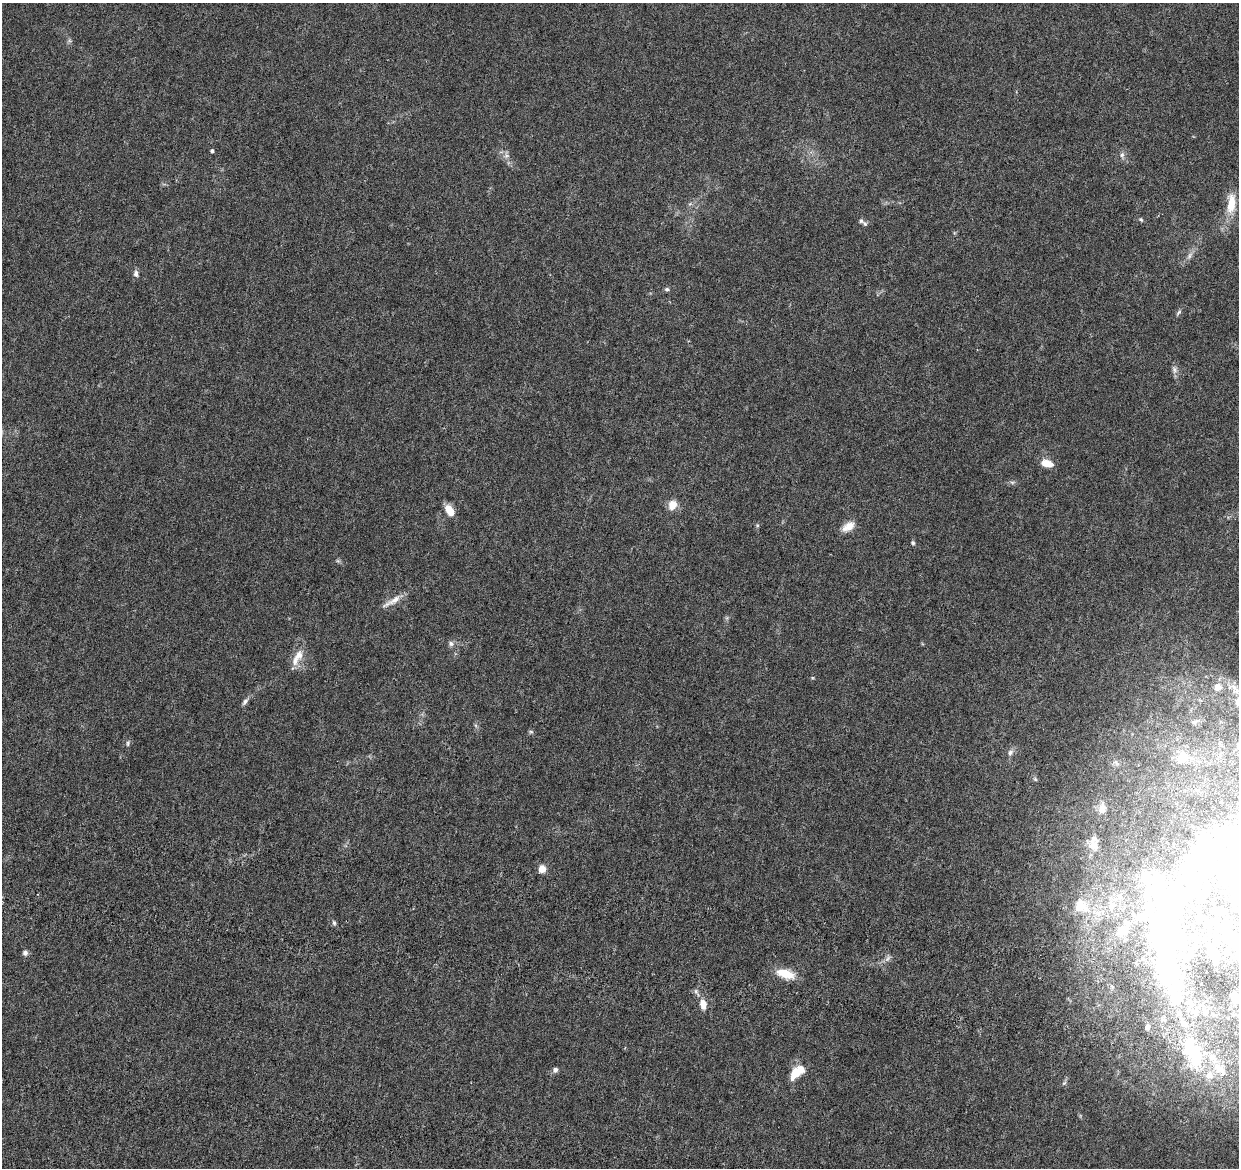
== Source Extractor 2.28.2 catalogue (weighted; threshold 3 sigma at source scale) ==
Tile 6 of 4 x 4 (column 2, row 2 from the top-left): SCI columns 1369-2605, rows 2688-3853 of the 5216 x 5431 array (HDU 1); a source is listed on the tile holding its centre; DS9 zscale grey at full resolution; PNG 1241 x 1170 px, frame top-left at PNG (2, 3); no overlay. Shown black and unused: <1% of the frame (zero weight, under 4 of 8 exposures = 9% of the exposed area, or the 3 px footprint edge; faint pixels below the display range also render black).
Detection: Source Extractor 2.28.2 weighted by HDU 2 'WHT'; one run over the whole footprint, this tile lists its part. Background 0.00755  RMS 0.0011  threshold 0.0045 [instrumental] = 3 sigma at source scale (4.09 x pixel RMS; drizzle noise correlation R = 1.36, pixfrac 0.8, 0.0396/0.0396 arcsec/px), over >= 5 px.
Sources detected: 74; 2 too faint to see at this stretch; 14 inside a brighter object's white glare — not listed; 10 inside a brighter listed object's ellipse — not listed separately; the other 48 listed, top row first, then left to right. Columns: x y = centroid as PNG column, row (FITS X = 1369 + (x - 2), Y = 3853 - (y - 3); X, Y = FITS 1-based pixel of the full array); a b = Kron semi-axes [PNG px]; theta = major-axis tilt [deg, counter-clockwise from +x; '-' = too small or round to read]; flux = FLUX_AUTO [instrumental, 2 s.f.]
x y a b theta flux
212 151 4 4 - 0.19
506 155 12 7 83 0.48
1122 155 9 6 89 0.32
1231 203 25 10 85 2.2
1141 219 7 5 -48 0.16
861 221 9 7 -32 0.33
1189 256 11 6 55 0.43
136 273 9 6 -89 0.36
667 289 6 5 - 0.19
1179 312 9 4 48 0.2
1174 370 12 7 -70 0.41
1047 463 12 7 -14 1.4
672 505 12 10 67 1
449 510 13 7 -57 1.4
757 525 5 4 - 0.12
848 526 18 10 33 1.1
913 543 6 5 - 0.18
338 561 7 4 -18 0.16
392 601 31 7 30 1.1
451 644 8 6 -75 0.28
298 655 17 12 63 1.3
1217 687 9 8 - 0.58
245 701 12 5 51 0.34
1195 722 10 6 11 0.3
531 732 6 4 -1 0.15
128 743 9 5 78 0.2
1010 752 9 7 61 0.37
1182 758 21 16 55 2.2
1116 763 11 4 -34 0.26
1035 779 6 5 - 0.15
1102 809 11 8 68 0.67
1094 846 12 11 - 0.77
542 869 5 5 - 2.1
1163 896 82 61 -40 23
1081 906 24 19 -20 2.7
334 923 7 5 -74 0.2
25 953 6 6 - 0.33
887 958 10 5 51 0.32
785 974 22 10 -16 2.1
1235 998 11 6 -50 0.92
703 1004 13 8 -78 0.89
1179 1013 11 8 -44 0.68
1147 1027 7 5 77 0.41
1195 1053 53 22 88 7.6
1220 1069 26 13 -41 2.4
555 1070 6 6 - 0.31
796 1073 19 10 43 2
1064 1083 7 4 44 0.19
Isophote crosses this tile's border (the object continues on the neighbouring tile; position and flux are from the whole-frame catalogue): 1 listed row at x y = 1235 998